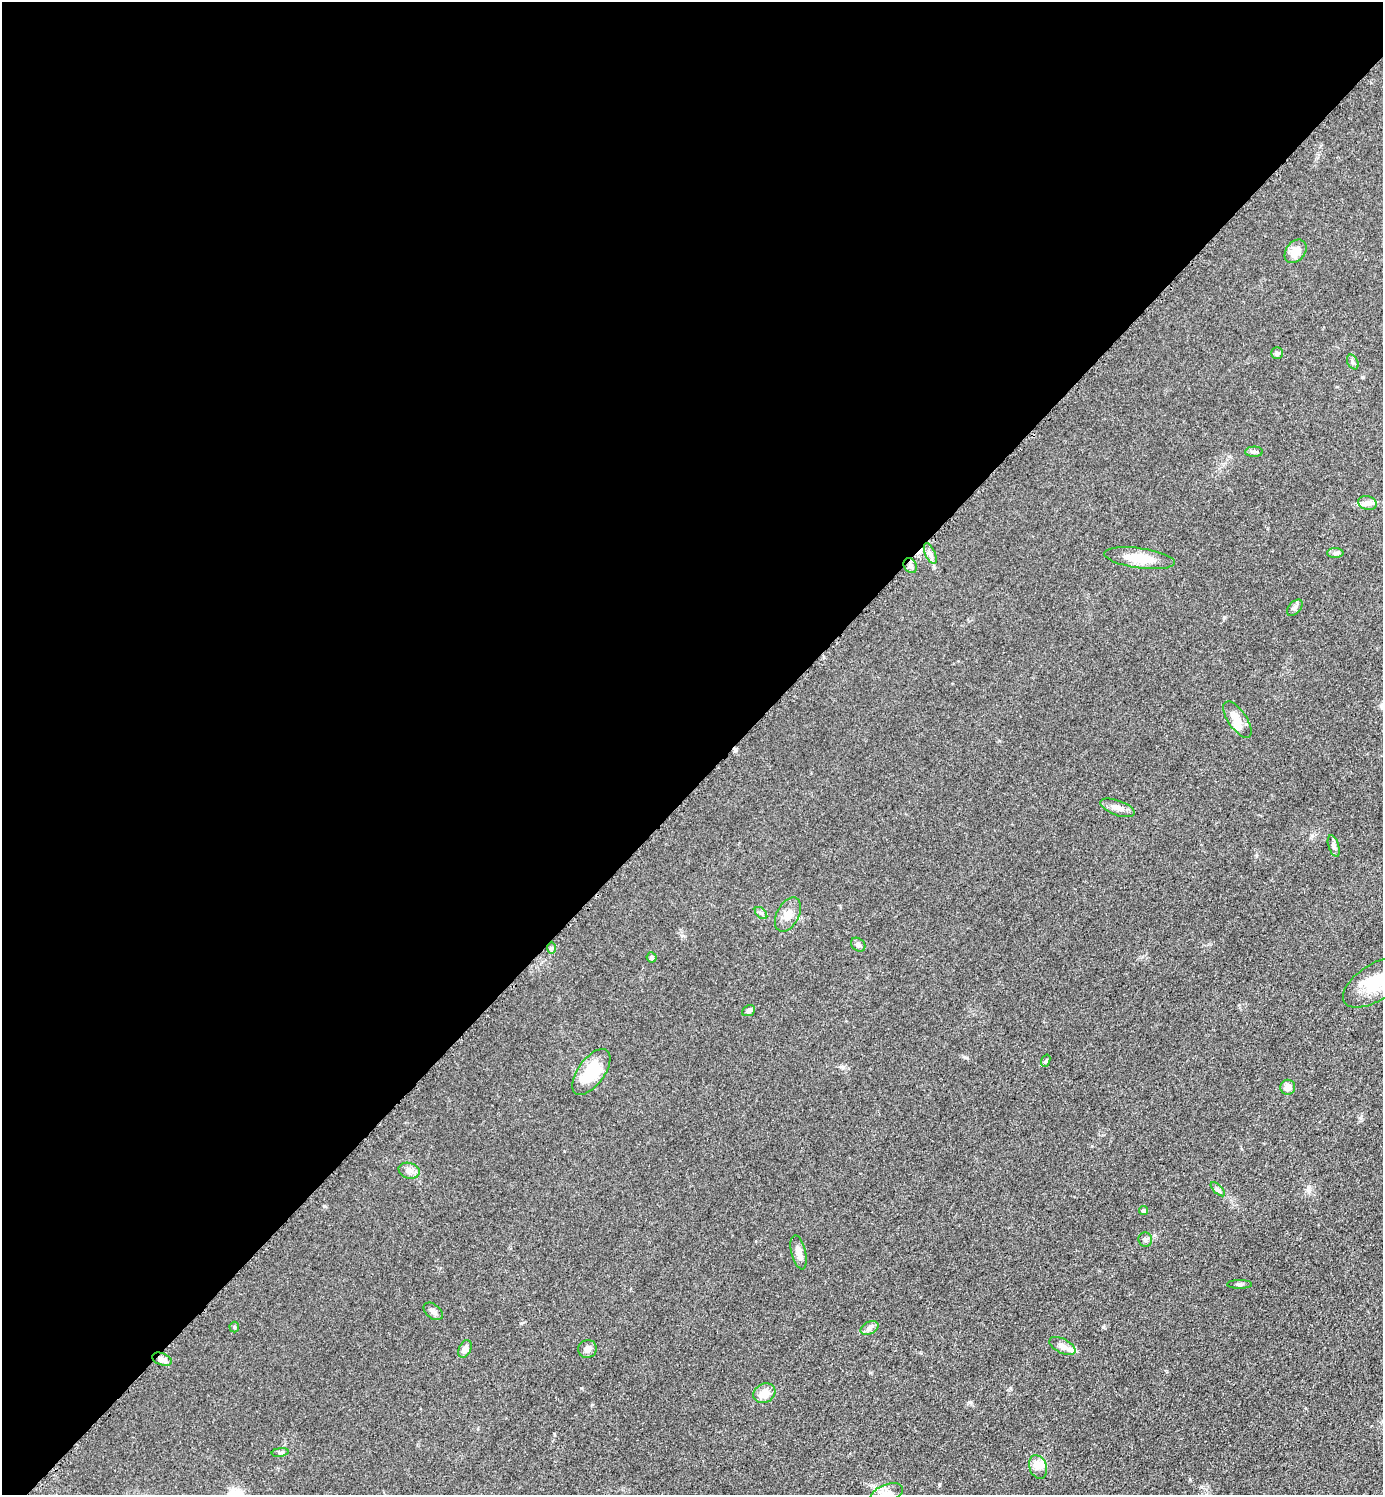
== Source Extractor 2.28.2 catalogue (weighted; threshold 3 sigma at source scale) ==
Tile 2 of 4 x 4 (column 2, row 1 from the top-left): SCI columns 1592-2972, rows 4499-5991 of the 6049 x 6048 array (HDU 1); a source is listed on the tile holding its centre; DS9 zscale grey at full resolution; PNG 1385 x 1497 px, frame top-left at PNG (2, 2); each listed source drawn as its Kron ellipse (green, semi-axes under 4 px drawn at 4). Shown black and unused: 53% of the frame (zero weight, under 3 of 5 exposures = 4% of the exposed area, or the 3 px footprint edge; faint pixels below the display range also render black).
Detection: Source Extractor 2.28.2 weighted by HDU 2 'WHT'; one run over the whole footprint, this tile lists its part. Background 0.05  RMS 0.0054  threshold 0.0244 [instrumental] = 3 sigma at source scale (4.5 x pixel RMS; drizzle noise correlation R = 1.50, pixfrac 1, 0.05/0.05 arcsec/px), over >= 5 px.
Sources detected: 43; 1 inside a brighter object's white glare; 1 cosmic-ray / hot-pixel residue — neither listed nor drawn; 1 inside a brighter listed object's ellipse — not listed separately; the other 40 listed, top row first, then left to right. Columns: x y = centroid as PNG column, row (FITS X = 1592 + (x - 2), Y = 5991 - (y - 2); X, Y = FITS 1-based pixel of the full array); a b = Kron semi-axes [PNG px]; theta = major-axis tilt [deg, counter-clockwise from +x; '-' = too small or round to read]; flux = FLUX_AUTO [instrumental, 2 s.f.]
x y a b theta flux
1296 251 13 9 53 6.2
1277 353 5 5 - 0.9
1353 362 8 5 -62 1.2
1254 452 9 5 1 1.3
1367 503 9 7 -16 2.3
1335 553 8 5 0 1.3
930 554 11 5 -67 1.9
1140 558 35 10 -8 13
910 565 8 6 -59 1.8
1295 608 10 6 47 1.7
1237 720 21 9 -56 6.7
1118 808 18 7 -20 3.4
1334 846 11 5 -72 1.6
761 913 7 4 -44 1.1
788 915 18 11 61 5.4
858 945 8 6 -40 1.4
551 948 6 4 89 0.85
652 957 5 5 - 1.1
1375 982 37 18 33 17
748 1011 7 5 24 1.7
1046 1061 6 4 71 0.73
591 1072 26 13 54 20
1288 1087 7 7 - 3.7
409 1171 11 7 -17 2.6
1218 1189 9 3 -45 1
1143 1210 4 4 - 1.2
1145 1240 7 7 - 1.3
799 1252 17 7 -77 3.8
1239 1284 12 3 0 1.1
433 1311 11 7 -39 2.4
234 1327 5 5 - 0.66
869 1328 9 6 27 1.9
1062 1346 14 7 -28 3
465 1349 9 6 66 2.5
587 1349 9 9 - 2.8
162 1359 10 6 -21 2.8
764 1393 11 9 29 6.5
280 1452 8 4 8 0.95
1038 1467 12 8 -70 4
887 1493 17 9 20 4.7
Overlapping masked pixels (flux is a lower limit): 2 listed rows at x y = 910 565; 162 1359
Isophote crosses this tile's border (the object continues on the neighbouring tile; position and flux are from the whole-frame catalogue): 2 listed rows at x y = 1375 982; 887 1493
Unlisted compact peaks at least as high as the median listed source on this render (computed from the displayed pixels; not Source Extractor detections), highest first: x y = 324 1206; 1103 1327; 967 1058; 939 1484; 581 1388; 970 1402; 1154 1235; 1224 617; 1362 377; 843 1067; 1360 1118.